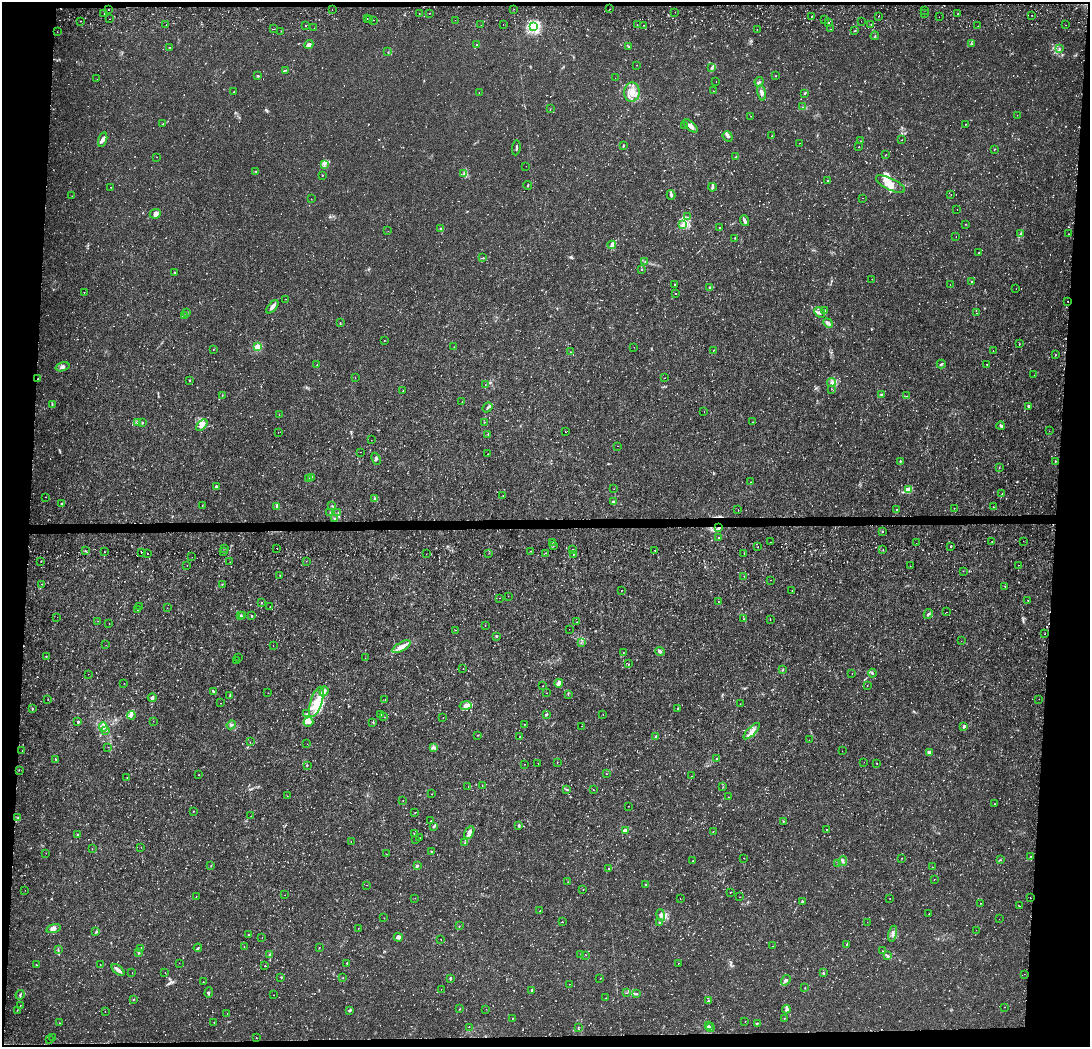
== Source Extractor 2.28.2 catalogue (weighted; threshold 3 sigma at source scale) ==
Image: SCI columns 34-4384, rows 314-4491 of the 4384 x 4706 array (HDU 1 of 3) = the unmasked area's bounding box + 8 px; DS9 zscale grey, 4 x 4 block average (1 PNG px = mean of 4 x 4 image px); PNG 1092 x 1049 px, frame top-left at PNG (2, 2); each listed source drawn as its Kron ellipse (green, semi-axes under 4 px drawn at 4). Shown black and unused: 8% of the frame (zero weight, under 3 of 6 exposures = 4% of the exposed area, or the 3 px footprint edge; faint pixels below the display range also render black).
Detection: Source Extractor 2.28.2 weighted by HDU 2 'WHT'. Background 8.99e-04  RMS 8.5e-04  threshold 0.00348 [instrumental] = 3 sigma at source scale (4.09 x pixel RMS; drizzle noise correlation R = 1.36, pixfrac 0.8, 0.0396/0.0396 arcsec/px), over >= 5 px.
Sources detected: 1500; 45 too faint to see at this stretch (4 x 4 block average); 20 cosmic-ray / hot-pixel residue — neither listed nor drawn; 22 coinciding with a brighter row at this scale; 27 inside a brighter listed object's ellipse — not listed separately; of the other 1386, all 500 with FLUX_AUTO >= 0.136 (the completeness limit of this list) listed and drawn (886 fainter detections not listed), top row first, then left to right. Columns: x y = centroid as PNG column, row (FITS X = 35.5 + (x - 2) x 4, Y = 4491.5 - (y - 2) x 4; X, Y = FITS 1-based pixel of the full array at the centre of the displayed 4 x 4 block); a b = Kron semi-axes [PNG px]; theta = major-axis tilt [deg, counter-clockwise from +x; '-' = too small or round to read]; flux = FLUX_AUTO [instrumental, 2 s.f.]
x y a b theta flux
514 9 2 2 - 0.21
610 9 2 2 - 0.14
108 10 2 2 - 0.28
332 10 2 2 - 0.35
925 10 2 2 - 0.21
675 12 2 2 - 0.15
419 13 2 2 - 0.25
429 13 2 2 - 0.19
925 13 2 2 - 0.17
958 13 2 2 - 0.15
104 14 2 2 - 0.18
1032 15 2 2 - 0.15
812 16 2 2 - 0.32
879 16 2 2 - 0.43
939 17 2 2 - 0.14
367 18 2 2 - 0.45
109 19 2 2 - 0.31
370 19 2 2 - 0.17
824 19 2 2 - 0.18
373 20 2 2 - 0.22
455 20 2 2 - 0.27
81 21 2 2 - 0.15
861 21 2 2 - 0.18
828 23 2 2 - 0.39
166 25 2 2 - 0.22
481 25 2 2 - 0.18
503 25 2 2 - 0.24
637 25 2 2 - 0.14
644 25 2 2 - 0.33
871 25 2 2 - 0.14
1065 25 2 2 - 0.75
306 26 2 2 - 0.18
978 26 2 2 - 0.15
534 27 2 2 - 63
314 28 2 2 - 0.14
274 29 2 2 - 0.18
757 29 2 2 - 0.15
830 29 2 2 - 0.21
281 31 2 2 - 0.18
855 31 2 2 - 0.22
57 32 2 2 - 0.31
875 36 4 2 - 0.39
971 44 2 2 - 0.24
309 45 5 3 - 1.3
477 45 2 2 - 0.55
170 47 2 2 - 0.18
629 47 2 2 - 0.22
1060 49 4 2 - 0.47
388 52 2 2 - 0.21
637 65 2 2 - 0.14
711 68 4 2 - 0.59
285 70 3 2 - 0.4
776 75 2 2 - 0.17
258 76 3 2 - 0.42
615 78 2 2 - 0.16
97 79 2 2 - 0.22
716 82 2 2 - 0.23
759 82 5 2 - 0.74
234 91 2 2 - 0.15
713 91 2 2 - 0.32
479 92 2 2 - 0.24
632 92 10 7 86 5.2
762 93 8 3 -77 2
805 93 3 2 - 0.45
802 107 2 2 - 0.16
550 109 2 2 - 0.17
1017 115 2 2 - 0.14
751 116 2 2 - 0.21
163 124 4 2 - 0.3
966 124 2 2 - 0.18
684 125 2 2 - 0.14
690 126 9 3 -40 2.5
728 136 5 4 - 0.95
771 136 2 2 - 0.16
103 140 7 4 73 1.9
902 140 2 2 - 0.21
861 141 2 2 - 0.15
799 143 2 2 - 0.15
623 146 3 2 - 0.55
859 147 2 2 - 0.15
516 148 7 2 84 0.74
994 149 3 2 - 0.24
885 155 2 2 - 0.15
156 157 2 2 - 0.19
736 157 2 2 - 0.22
324 164 4 2 - 0.81
526 166 2 2 - 0.15
256 171 2 2 - 0.18
464 173 3 2 - 0.47
322 175 2 2 - 0.21
828 180 2 2 - 0.17
890 184 16 5 -26 5.4
528 185 4 2 - 0.33
111 187 2 2 - 0.25
712 187 4 2 - 1.3
951 194 2 2 - 0.16
671 195 5 3 - 0.79
72 196 2 2 - 0.17
863 198 2 2 - 0.15
311 199 2 2 - 0.15
957 209 2 2 - 0.14
155 214 6 5 - 1.9
688 217 2 2 - 0.15
744 221 5 2 - 1.4
683 224 3 2 - 0.67
965 224 2 2 - 0.18
719 227 2 2 - 0.14
441 228 4 2 - 0.63
388 231 2 2 - 0.16
1020 234 2 2 - 0.38
1069 234 2 2 - 0.18
956 236 2 2 - 0.15
735 238 2 2 - 0.16
612 245 4 3 - 0.93
979 253 2 2 - 0.19
483 258 2 2 - 0.23
645 262 2 2 - 0.16
642 269 2 2 - 0.26
175 272 3 2 - 0.28
872 279 2 2 - 0.15
972 281 2 2 - 0.28
675 284 2 2 - 0.19
950 284 2 2 - 0.3
710 288 4 3 - 1.1
1016 289 2 2 - 0.17
84 292 2 2 - 0.31
675 293 2 2 - 0.18
286 299 2 2 - 0.17
1067 301 2 2 - 0.14
272 307 8 3 49 2
825 311 3 2 - 0.33
819 312 6 3 -43 1.1
186 313 2 2 - 0.2
976 313 2 2 - 0.18
184 316 3 3 - 0.62
340 322 2 2 - 0.15
828 323 5 3 - 1.3
384 340 2 2 - 0.18
1019 344 2 2 - 0.2
257 347 2 2 - 18
454 347 2 2 - 0.24
634 347 2 2 - 0.17
213 349 2 2 - 0.27
713 350 2 2 - 0.14
993 351 2 2 - 0.19
570 352 2 2 - 0.15
1055 355 2 2 - 0.18
941 364 4 2 - 0.53
987 364 2 2 - 0.15
317 365 2 2 - 0.16
62 367 7 3 17 1.4
1034 375 2 2 - 0.15
355 378 2 2 - 0.21
664 378 2 2 - 0.14
38 379 2 2 - 0.22
190 380 3 2 - 0.3
831 382 4 2 - 0.83
485 385 2 2 - 0.15
831 389 2 2 - 0.14
403 391 2 2 - 0.21
222 395 2 2 - 0.19
881 395 2 2 - 0.52
907 396 2 2 - 0.24
462 402 2 2 - 0.15
52 405 3 2 - 0.41
1029 406 4 2 - 0.61
488 407 5 2 - 0.91
704 412 2 2 - 0.17
279 415 2 2 - 0.16
138 422 3 3 - 0.72
142 422 2 2 - 0.24
484 422 2 2 - 0.16
752 422 2 2 - 0.17
202 425 7 3 48 1.8
1001 426 4 2 - 0.75
1049 431 2 2 - 0.14
278 432 2 2 - 0.16
565 432 2 2 - 0.19
488 434 3 2 - 0.26
371 440 2 2 - 0.14
618 446 2 2 - 0.17
361 452 2 2 - 0.14
487 454 2 2 - 0.18
376 459 6 3 -66 0.98
900 461 3 2 - 0.39
1055 461 2 2 - 1.1
999 467 3 2 - 0.2
312 477 2 2 - 0.23
309 478 3 2 - 0.35
751 482 2 2 - 0.24
217 487 3 2 - 1.3
614 489 2 2 - 0.15
908 490 3 2 - 6.2
1002 494 2 2 - 0.19
503 496 2 2 - 0.19
45 497 2 2 - 0.15
375 499 3 3 - 0.69
614 502 3 3 - 0.77
61 503 3 2 - 0.35
202 506 2 2 - 0.16
277 506 4 2 - 1.6
332 506 2 2 - 0.32
993 507 2 2 - 0.22
954 508 2 2 - 0.15
896 509 2 2 - 0.17
738 510 2 2 - 0.15
330 513 2 2 - 0.24
338 513 2 2 - 0.15
335 519 3 2 - 0.21
719 527 3 2 - 0.74
883 531 2 2 - 0.23
719 537 2 2 - 0.34
992 541 2 2 - 0.16
1023 541 2 2 - 0.14
552 542 2 2 - 0.3
771 542 2 2 - 0.16
916 543 2 2 - 0.17
553 546 2 2 - 0.4
758 547 2 2 - 0.33
951 547 2 2 - 0.22
224 548 2 2 - 0.19
277 548 2 2 - 0.23
572 549 2 2 - 0.14
655 550 2 2 - 0.96
883 550 2 2 - 0.15
85 551 2 2 - 0.22
224 551 2 2 - 0.48
531 551 2 2 - 0.2
104 552 2 2 - 0.33
141 552 2 2 - 0.22
148 553 2 2 - 0.3
489 553 2 2 - 0.18
545 553 2 2 - 0.24
744 553 2 2 - 0.2
426 554 2 2 - 0.33
573 554 2 2 - 0.17
192 557 2 2 - 0.23
41 561 2 2 - 0.2
306 561 2 2 - 0.17
230 562 2 2 - 0.21
187 565 2 2 - 0.15
1018 565 2 2 - 0.22
910 566 2 2 - 0.17
963 571 2 2 - 0.15
280 575 2 2 - 0.16
744 576 2 2 - 0.18
770 580 2 2 - 0.25
42 584 2 2 - 0.16
222 584 2 2 - 0.25
1005 586 2 2 - 0.15
621 590 2 2 - 0.21
792 590 2 2 - 0.21
508 596 2 2 - 0.14
499 598 2 2 - 0.15
1028 600 2 2 - 0.42
718 601 2 2 - 0.16
261 602 2 2 - 0.23
140 607 2 2 - 0.14
270 607 2 2 - 0.16
167 608 2 2 - 0.16
137 610 2 2 - 0.3
946 612 2 2 - 0.17
928 614 5 2 - 0.7
240 615 3 2 - 0.41
242 616 2 2 - 0.33
252 616 2 2 - 0.28
57 617 2 2 - 0.25
744 619 2 2 - 0.21
770 620 2 2 - 0.14
98 621 2 2 - 0.14
577 622 2 2 - 0.23
109 623 2 2 - 0.16
485 626 2 2 - 0.16
569 629 2 2 - 0.15
455 630 2 2 - 0.28
1045 634 2 2 - 0.19
497 636 3 2 - 0.39
961 641 2 2 - 0.24
581 642 2 2 - 0.2
106 645 2 2 - 0.2
273 646 2 2 - 0.14
402 647 10 4 31 3.1
660 651 4 3 - 0.99
623 652 2 2 - 0.2
46 656 2 2 - 0.28
239 658 2 2 - 0.17
365 658 2 2 - 0.15
237 660 2 2 - 0.21
628 664 2 2 - 0.19
463 668 2 2 - 0.17
783 670 3 2 - 0.3
872 673 4 2 - 0.46
88 674 2 2 - 0.28
852 674 2 2 - 0.27
124 683 2 2 - 0.14
559 683 4 2 - 4.4
867 685 2 2 - 0.15
542 686 2 2 - 0.17
213 691 4 2 - 0.68
324 691 5 2 - 1.1
268 693 2 2 - 0.14
546 693 2 2 - 0.14
568 694 3 2 - 0.31
230 695 3 2 - 0.27
152 698 4 2 - 0.61
48 699 2 2 - 0.16
1039 699 2 2 - 0.18
385 700 2 2 - 0.15
316 702 16 6 72 7.4
220 703 2 2 - 0.17
740 704 2 2 - 0.21
466 706 6 4 10 2.4
678 708 2 2 - 0.41
32 709 3 2 - 0.59
306 714 4 2 - 0.41
546 714 2 2 - 0.75
131 715 4 2 - 0.76
381 715 2 2 - 0.24
603 715 2 2 - 0.16
384 717 2 2 - 0.22
443 718 2 2 - 0.14
153 721 2 2 - 0.14
78 722 2 2 - 0.59
308 722 5 4 - 1.6
373 722 2 2 - 0.31
524 724 2 2 - 0.33
231 725 5 3 - 0.99
581 726 2 2 - 0.2
964 726 3 3 - 0.76
103 727 5 2 - 1
106 731 2 2 - 0.24
752 731 10 3 46 2.6
477 735 2 2 - 0.18
656 736 3 2 - 0.53
519 737 2 2 - 0.14
809 740 2 2 - 0.14
250 742 2 2 - 0.14
307 744 2 2 - 0.14
108 747 2 2 - 0.15
434 747 3 2 - 0.79
22 751 2 2 - 0.14
842 751 2 2 - 0.19
930 752 4 3 - 0.82
717 758 3 2 - 0.3
56 759 2 2 - 0.25
557 762 2 2 - 0.22
864 762 2 2 - 0.2
538 763 2 2 - 0.14
877 763 2 2 - 0.2
524 764 2 2 - 0.26
307 765 2 2 - 0.22
19 770 2 2 - 0.16
606 774 2 2 - 0.16
198 775 2 2 - 0.19
692 776 2 2 - 0.2
127 778 2 2 - 0.18
482 785 2 2 - 0.15
468 787 2 2 - 0.32
723 787 2 2 - 0.15
567 790 3 2 - 0.38
593 790 2 2 - 0.2
431 794 2 2 - 0.18
287 796 2 2 - 0.32
728 797 2 2 - 0.16
403 800 2 2 - 0.24
994 804 2 2 - 0.37
629 806 2 2 - 0.21
194 811 2 2 - 0.2
415 812 2 2 - 0.28
251 816 2 2 - 0.2
17 818 3 2 - 0.43
431 821 2 2 - 0.21
783 821 2 2 - 0.23
519 825 4 2 - 0.64
434 826 3 2 - 0.45
826 829 2 2 - 0.28
625 830 2 2 - 7.6
713 831 2 2 - 0.14
469 833 7 4 63 2.1
78 834 3 2 - 0.35
414 834 3 2 - 0.35
419 837 2 2 - 0.26
416 839 2 2 - 0.22
351 842 2 2 - 0.15
465 843 2 2 - 0.25
141 847 2 2 - 0.2
92 849 2 2 - 0.16
432 852 2 2 - 0.36
46 853 2 2 - 0.15
386 854 2 2 - 0.16
1030 856 2 2 - 0.27
744 858 2 2 - 0.14
901 858 2 2 - 0.2
1001 860 2 2 - 0.25
692 861 2 2 - 0.14
843 861 5 2 - 0.75
838 864 2 2 - 0.14
211 866 2 2 - 0.29
417 866 4 2 - 0.77
932 867 2 2 - 0.2
609 869 2 2 - 0.16
934 879 2 2 - 0.15
568 882 2 2 - 0.15
646 884 2 2 - 0.44
366 885 2 2 - 0.2
25 890 2 2 - 0.15
583 890 2 2 - 0.15
731 892 2 2 - 0.35
285 895 2 2 - 0.14
196 897 2 2 - 0.19
740 897 2 2 - 0.15
1030 897 2 2 - 0.14
415 898 2 2 - 0.17
890 898 2 2 - 0.22
680 899 2 2 - 0.22
802 901 3 2 - 0.45
981 903 2 2 - 0.24
1019 906 2 2 - 0.21
540 911 2 2 - 0.37
929 914 2 2 - 0.22
661 915 6 3 -76 1.3
384 918 2 2 - 0.17
999 919 2 2 - 0.14
562 922 2 2 - 0.32
659 922 2 2 - 0.33
867 922 2 2 - 0.15
459 926 2 2 - 0.21
358 928 2 2 - 0.15
53 929 7 4 17 1.8
976 930 2 2 - 0.14
96 932 2 2 - 0.24
249 934 2 2 - 0.2
893 934 8 2 77 1.1
398 937 4 3 - 1.5
262 938 2 2 - 0.49
441 939 2 2 - 0.15
847 944 2 2 - 0.2
773 946 2 2 - 0.16
244 947 2 2 - 0.15
319 947 2 2 - 0.2
141 948 2 2 - 0.27
198 948 4 2 - 0.56
58 950 3 2 - 0.43
882 951 2 2 - 0.16
138 953 2 2 - 0.19
269 954 3 2 - 0.15
581 954 2 2 - 0.15
586 955 2 2 - 0.15
888 956 2 2 - 0.8
179 963 2 2 - 0.14
347 963 2 2 - 1.1
678 963 2 2 - 0.17
100 964 2 2 - 0.16
36 965 2 2 - 0.4
265 966 2 2 - 0.21
118 970 7 3 -40 1.8
132 972 2 2 - 0.19
165 972 2 2 - 0.25
823 973 2 2 - 0.84
1024 974 2 2 - 0.15
281 977 2 2 - 0.4
343 978 2 2 - 0.18
450 978 3 2 - 0.53
600 978 2 2 - 0.16
786 980 5 3 - 1
203 982 2 2 - 0.29
569 984 2 2 - 0.22
805 988 2 2 - 0.17
441 989 2 2 - 0.15
532 990 2 2 - 1.3
209 993 5 2 - 0.59
627 993 2 2 - 0.19
636 994 3 2 - 0.48
20 995 5 2 - 0.74
273 995 2 2 - 0.39
606 998 2 2 - 0.24
133 999 2 2 - 0.29
708 1001 2 2 - 0.43
20 1005 2 2 - 0.18
1004 1007 2 2 - 0.16
460 1009 2 2 - 0.15
486 1009 2 2 - 0.22
786 1009 4 2 - 0.77
17 1010 2 2 - 0.21
350 1010 3 2 - 0.68
105 1011 2 2 - 0.18
227 1013 2 2 - 0.14
513 1018 3 2 - 0.18
785 1018 2 2 - 0.18
745 1021 2 2 - 0.3
214 1022 2 2 - 0.17
59 1023 2 2 - 0.22
757 1023 3 2 - 0.38
708 1026 2 2 - 0.47
469 1027 2 2 - 0.21
578 1028 3 2 - 0.31
710 1028 4 2 - 0.64
52 1037 2 2 - 0.18
256 1038 2 2 - 0.42
50 1039 2 2 - 0.2
Overlapping masked pixels (flux is a lower limit): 1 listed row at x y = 719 527
Diffuse or blended objects may show on this block-average render without a row.